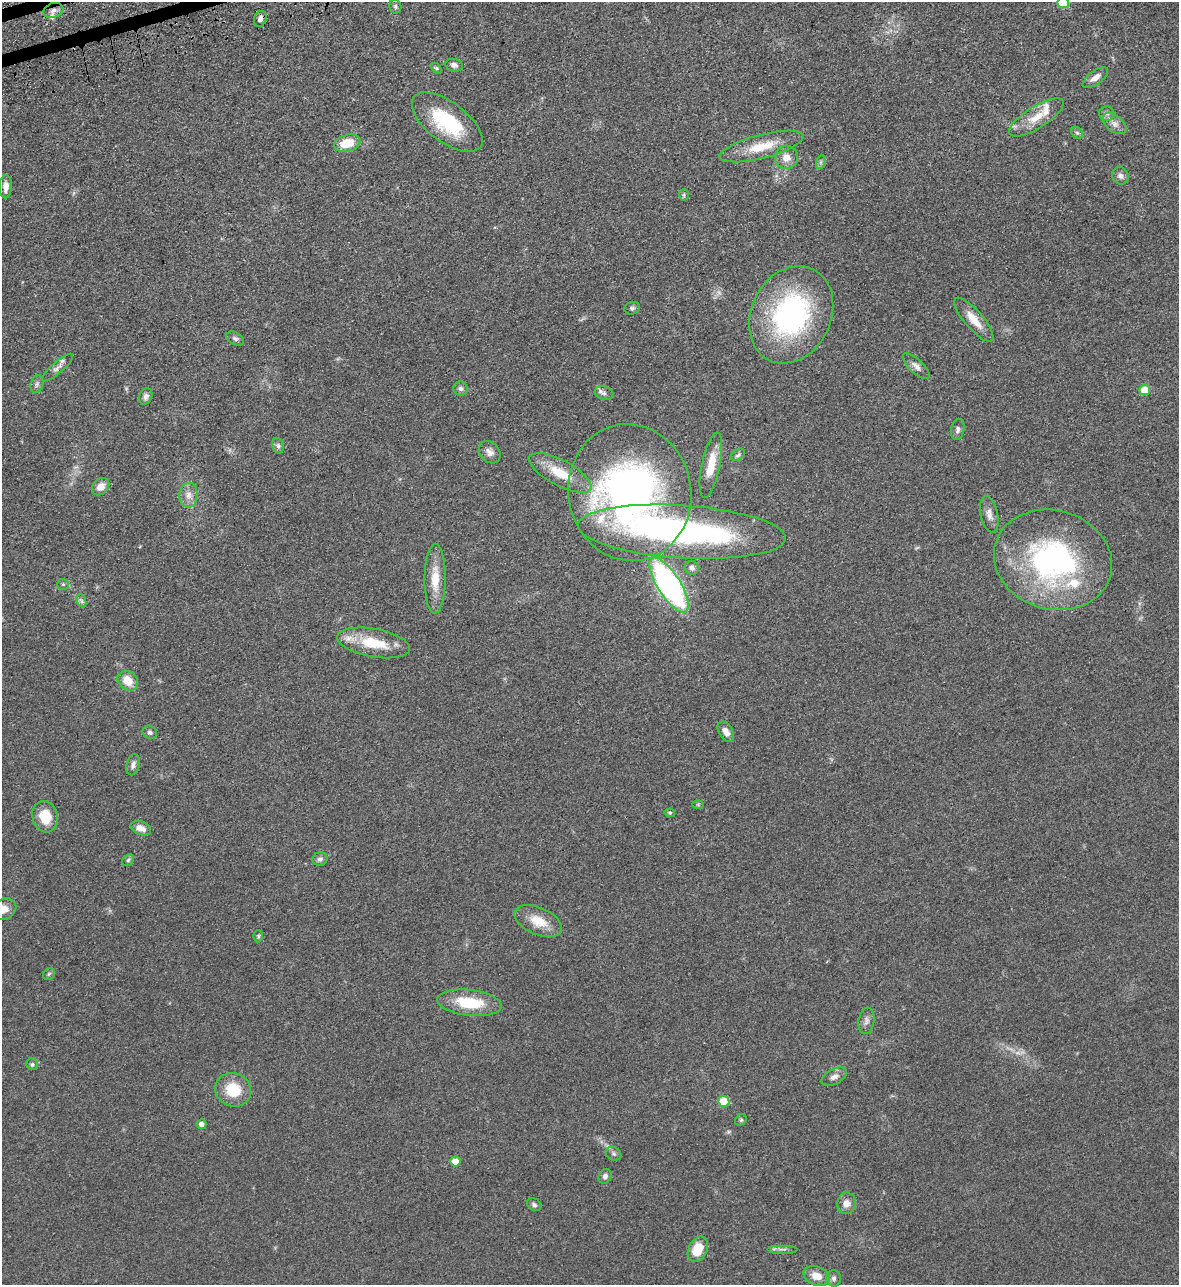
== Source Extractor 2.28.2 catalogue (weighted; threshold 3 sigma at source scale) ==
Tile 11 of 4 x 4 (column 3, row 3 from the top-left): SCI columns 2538-3714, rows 1335-2617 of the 5195 x 5235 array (HDU 1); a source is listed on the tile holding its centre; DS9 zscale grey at full resolution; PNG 1181 x 1287 px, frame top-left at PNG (2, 2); each listed source drawn as its Kron ellipse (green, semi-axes under 4 px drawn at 4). Shown black and unused: <1% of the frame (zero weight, under 3 of 5 exposures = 4% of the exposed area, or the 3 px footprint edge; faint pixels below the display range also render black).
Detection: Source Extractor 2.28.2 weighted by HDU 2 'WHT'; one run over the whole footprint, this tile lists its part. Background 0.047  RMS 0.0063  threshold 0.0284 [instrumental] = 3 sigma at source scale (4.5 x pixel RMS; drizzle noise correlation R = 1.50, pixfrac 1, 0.05/0.05 arcsec/px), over >= 5 px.
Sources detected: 86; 1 too faint to see at this stretch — neither listed nor drawn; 6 inside a brighter listed object's ellipse — not listed separately; the other 79 listed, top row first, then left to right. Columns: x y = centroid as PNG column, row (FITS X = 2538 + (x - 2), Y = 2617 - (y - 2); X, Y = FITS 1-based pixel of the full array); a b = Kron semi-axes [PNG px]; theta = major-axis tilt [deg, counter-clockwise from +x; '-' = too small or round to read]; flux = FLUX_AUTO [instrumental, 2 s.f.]
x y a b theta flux
1063 2 6 5 - 35
395 6 7 6 - 1.2
53 10 10 7 19 2.7
260 19 8 6 71 2.4
454 65 9 6 -15 2.5
436 68 6 4 -44 0.88
1095 78 15 6 36 4
1107 113 7 7 - 2.1
1036 117 31 11 32 12
447 122 41 20 -37 39
1115 124 14 8 -37 3.9
1077 133 6 5 - 1
347 143 13 8 15 14
761 146 43 12 14 17
786 157 11 11 - 5.5
821 162 7 4 71 1.2
1120 176 9 8 - 2.4
6 186 12 6 89 3.9
684 195 5 5 - 0.92
632 308 8 6 15 1.4
791 315 50 40 64 110
974 320 28 9 -49 9.6
235 338 9 6 -30 1.7
916 366 17 7 -43 3.3
58 368 20 5 41 3
37 384 9 6 75 1.7
461 388 7 6 - 1.9
1145 390 5 5 - 14
604 393 9 6 -16 2
146 396 8 6 67 2
958 429 11 6 78 2.1
278 446 8 6 -74 1.6
490 452 12 9 -50 3.7
738 455 8 5 37 1.4
711 465 33 9 78 13
560 473 34 12 -28 16
101 487 10 7 45 4.8
630 492 69 61 -80 260
188 495 12 9 86 4.5
989 514 18 8 -78 4.2
682 532 104 26 -4 180
1053 560 60 49 -16 140
692 568 7 6 - 2.3
435 579 35 10 90 13
63 584 6 5 - 1
669 585 32 11 -58 170
82 601 7 4 -71 1.2
373 643 37 14 -10 22
128 681 11 9 -37 10
150 732 7 6 - 1.6
726 732 11 7 -60 3.9
133 765 11 6 75 2.4
698 805 6 4 0 0.67
670 813 5 4 - 0.96
45 817 16 12 -74 13
141 828 10 6 -20 4.9
320 859 7 7 - 1.9
128 860 6 5 - 0.98
3 909 13 10 24 6.1
538 921 25 13 -24 12
258 936 6 5 - 0.95
49 974 6 5 - 0.94
469 1003 32 13 -6 23
866 1021 13 7 80 2.9
32 1064 6 5 - 1.2
834 1077 14 7 26 3.6
233 1090 18 16 -24 18
724 1101 5 5 - 13
741 1120 6 5 - 0.93
202 1124 5 5 - 3.2
614 1154 8 6 -33 1.5
455 1161 5 5 - 8.7
605 1176 7 6 - 2
846 1203 11 9 79 4.7
534 1205 8 5 -33 1.5
698 1249 13 9 63 14
782 1249 15 3 0 1.7
817 1276 13 9 -19 6.9
834 1278 8 7 - 1.7
Overlapping masked pixels (flux is a lower limit): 1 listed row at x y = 53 10
Isophote crosses this tile's border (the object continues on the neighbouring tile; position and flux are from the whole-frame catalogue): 2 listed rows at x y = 1063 2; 3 909